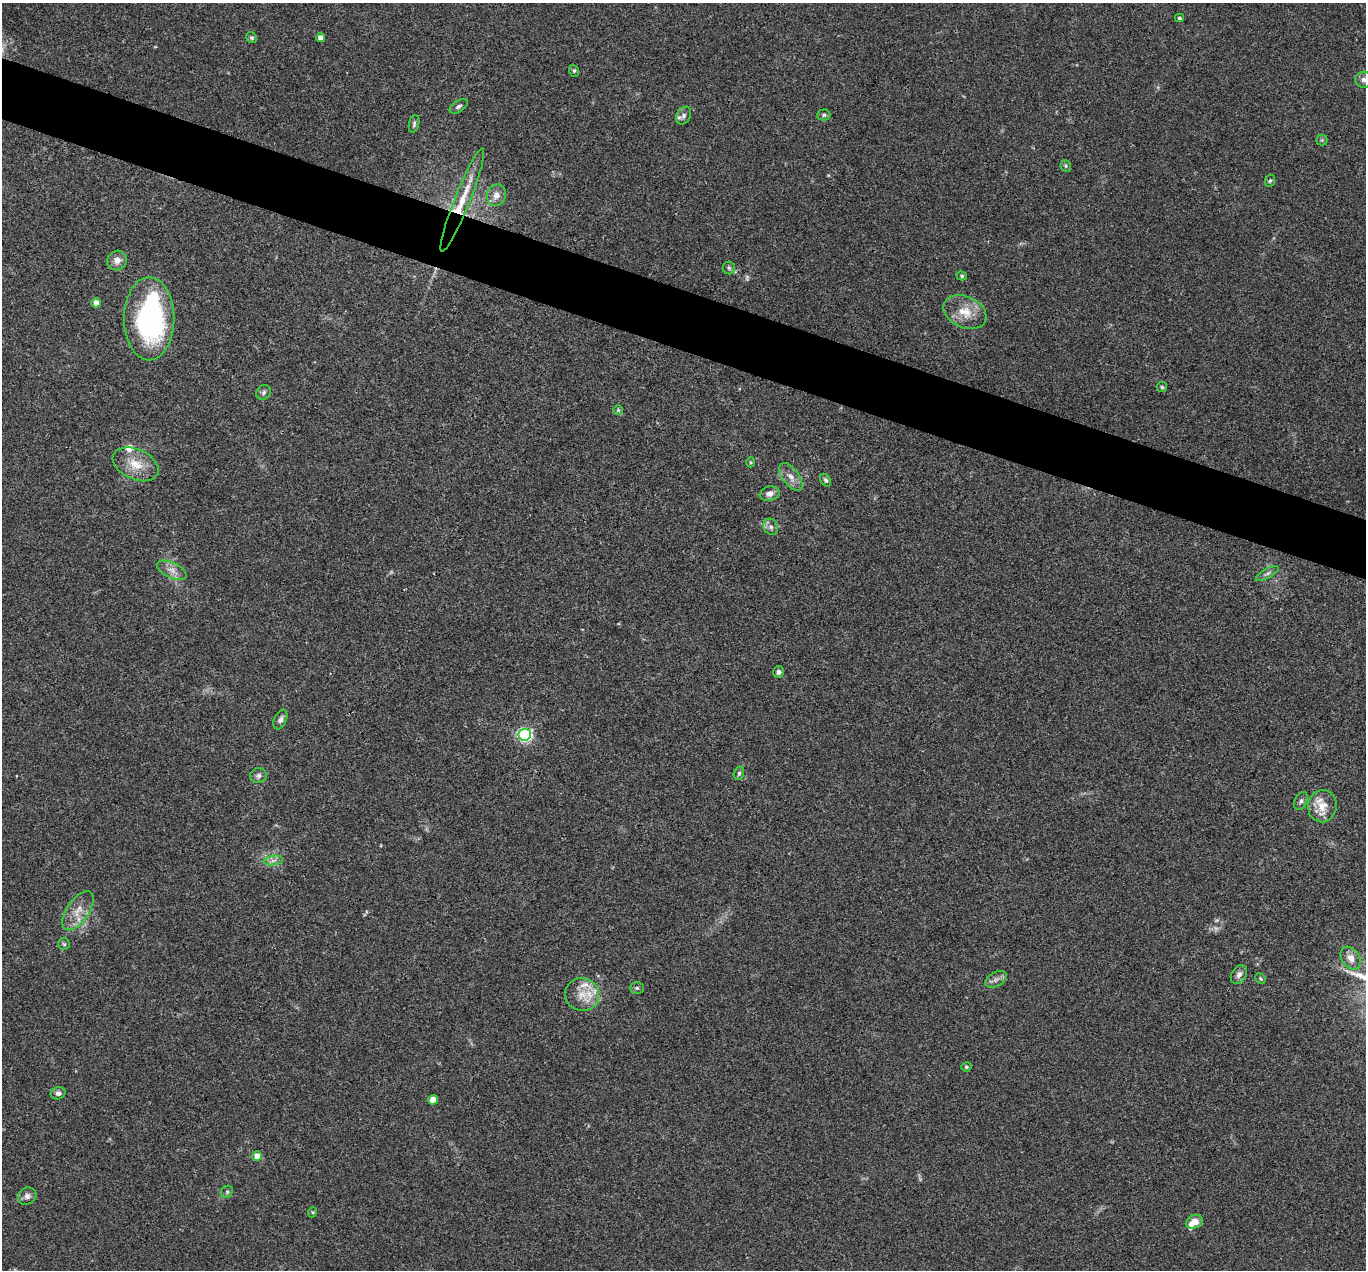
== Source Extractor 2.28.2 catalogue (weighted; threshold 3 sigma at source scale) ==
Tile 11 of 4 x 4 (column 3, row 3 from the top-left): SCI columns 2732-4095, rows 1536-2803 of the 5462 x 5475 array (HDU 1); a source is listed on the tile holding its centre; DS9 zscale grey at full resolution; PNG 1368 x 1272 px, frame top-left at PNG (2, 3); each listed source drawn as its Kron ellipse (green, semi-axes under 4 px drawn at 4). Shown black and unused: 5% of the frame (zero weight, under 3 of 4 exposures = <1% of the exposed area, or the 3 px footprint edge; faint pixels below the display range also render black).
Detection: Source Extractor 2.28.2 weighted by HDU 2 'WHT'; one run over the whole footprint, this tile lists its part. Background 0.0735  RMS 0.0056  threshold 0.0252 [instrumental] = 3 sigma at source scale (4.5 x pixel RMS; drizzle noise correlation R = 1.50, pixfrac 1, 0.05/0.05 arcsec/px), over >= 5 px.
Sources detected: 63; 2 too faint to see at this stretch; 1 inside a brighter object's white glare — neither listed nor drawn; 5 inside a brighter listed object's ellipse — not listed separately; the other 55 listed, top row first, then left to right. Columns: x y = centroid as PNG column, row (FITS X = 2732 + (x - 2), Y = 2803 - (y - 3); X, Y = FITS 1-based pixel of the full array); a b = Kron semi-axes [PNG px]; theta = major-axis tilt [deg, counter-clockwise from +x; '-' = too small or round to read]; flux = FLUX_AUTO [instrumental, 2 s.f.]
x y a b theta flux
1179 18 4 3 - 0.89
252 38 6 5 - 0.91
321 38 4 4 - 3.8
574 71 6 5 - 0.94
1364 80 8 8 - 2.4
459 106 10 5 32 1.6
824 115 6 5 - 1.1
684 116 9 7 60 2.1
414 124 9 5 76 1.3
1322 140 5 5 - 0.88
1066 166 6 5 - 0.9
1270 181 6 4 66 0.94
496 195 11 9 68 4.1
462 200 55 8 68 16
117 260 10 9 - 4.3
729 268 6 6 - 1.2
962 276 5 4 - 0.91
96 303 4 4 - 5.6
965 312 22 15 -25 12
149 319 41 25 -90 110
1162 387 5 5 - 0.78
264 392 8 6 50 1.5
618 410 5 5 - 0.81
750 462 5 3 - 0.66
136 464 24 15 -24 12
791 477 16 8 -54 4.6
826 480 7 4 -57 1.1
770 494 10 7 11 3.2
771 527 8 7 - 1.9
172 570 16 7 -26 4.4
1267 573 13 4 30 1.9
779 672 6 5 - 1.5
280 720 10 6 66 2.1
525 735 6 6 - 120
739 773 7 5 75 1.1
258 776 8 7 - 1.9
1301 801 9 6 60 1.7
1322 806 16 14 84 9.2
273 860 10 4 9 2
78 911 22 11 55 8.2
64 944 6 6 - 0.97
1351 958 12 9 -56 4.7
1239 975 10 7 56 2.7
1260 978 5 4 - 0.74
996 979 12 7 28 2.5
637 988 7 6 - 1
582 994 17 16 - 10
966 1067 5 4 - 0.92
58 1093 7 6 - 1.8
433 1100 5 4 - 11
257 1156 4 4 - 7.8
227 1192 7 5 45 1.2
27 1196 9 8 - 2.4
313 1212 5 3 - 0.57
1195 1222 8 6 25 5.6
Isophote crosses this tile's border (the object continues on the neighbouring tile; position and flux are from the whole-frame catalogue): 1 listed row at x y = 1364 80